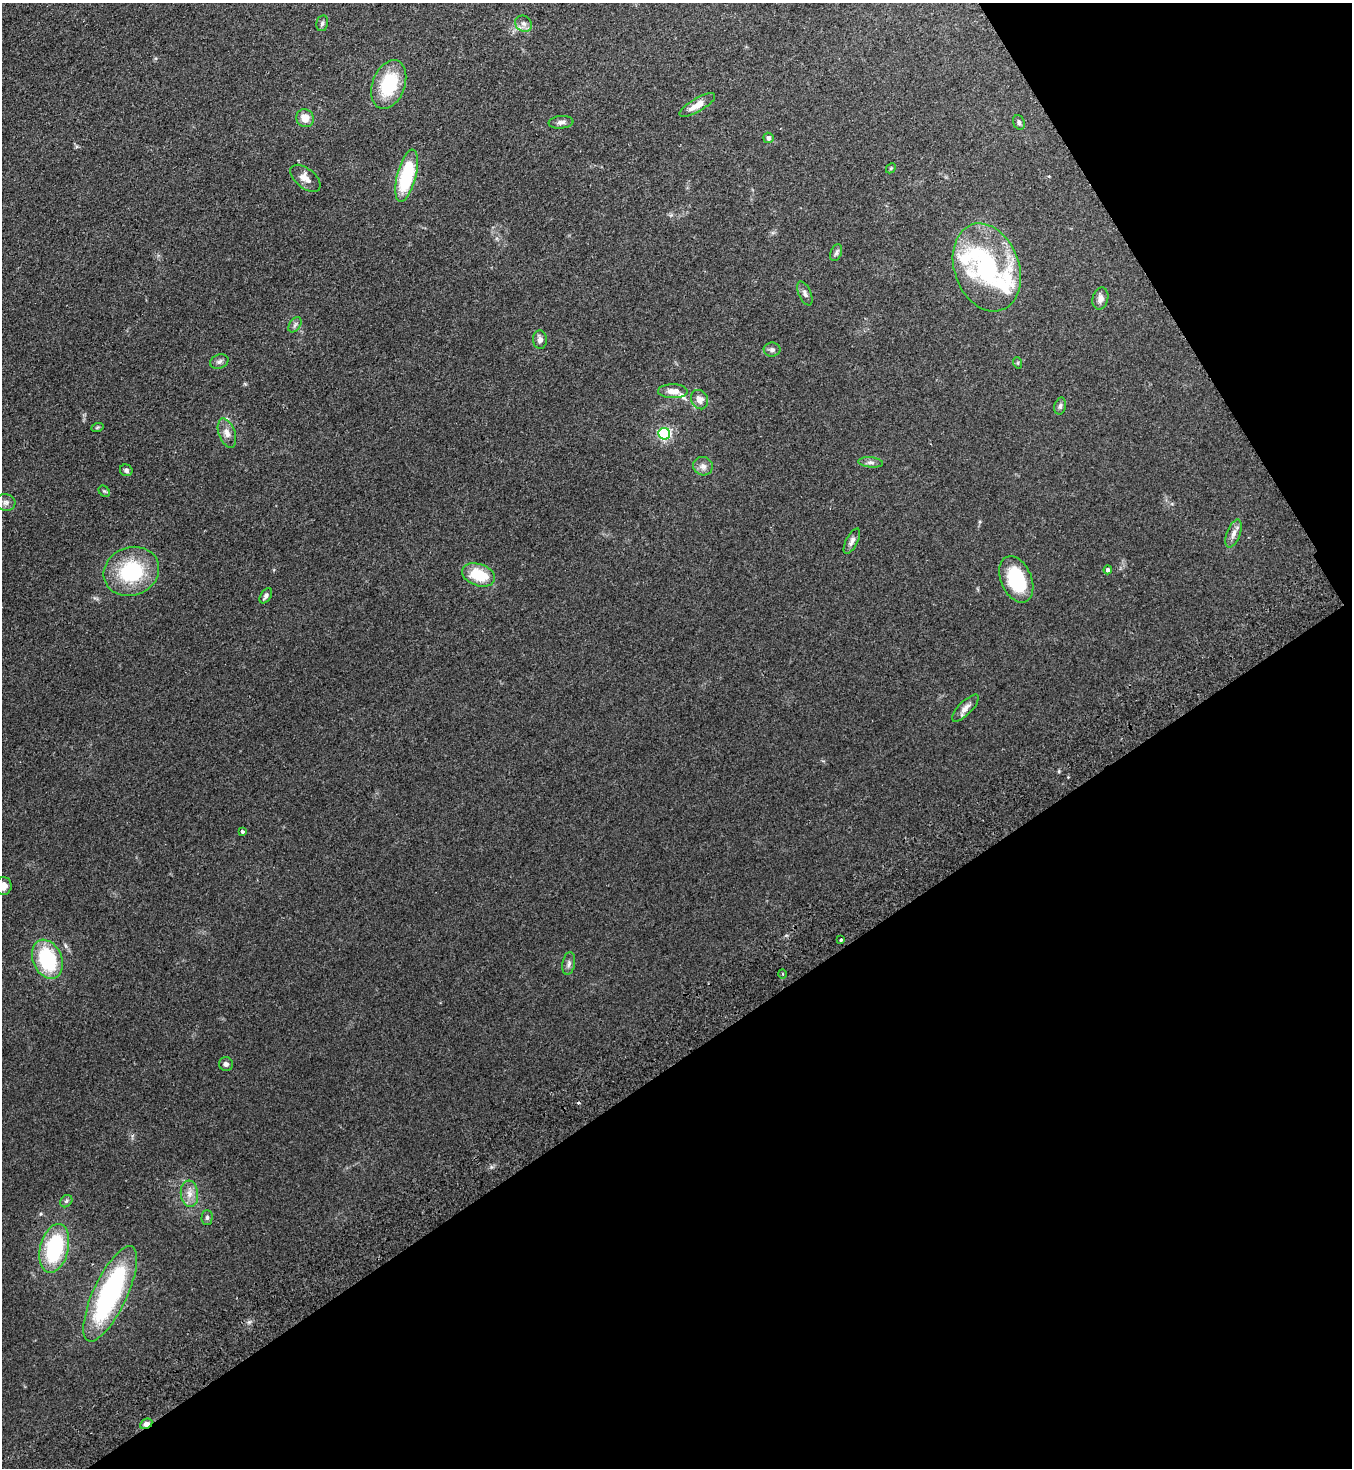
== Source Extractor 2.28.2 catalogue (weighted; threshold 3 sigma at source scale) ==
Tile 12 of 4 x 4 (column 4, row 3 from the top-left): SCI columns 4382-5731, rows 1517-2982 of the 5925 x 5963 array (HDU 1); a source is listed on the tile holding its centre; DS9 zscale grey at full resolution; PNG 1354 x 1470 px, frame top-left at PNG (2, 3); each listed source drawn as its Kron ellipse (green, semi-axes under 4 px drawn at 4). Shown black and unused: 34% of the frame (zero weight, under 2 of 3 exposures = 3% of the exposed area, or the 3 px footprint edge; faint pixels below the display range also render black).
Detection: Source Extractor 2.28.2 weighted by HDU 2 'WHT'; one run over the whole footprint, this tile lists its part. Background 0.091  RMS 0.009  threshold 0.0403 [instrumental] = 3 sigma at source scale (4.5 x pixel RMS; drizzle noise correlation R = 1.50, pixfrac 1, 0.05/0.05 arcsec/px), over >= 5 px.
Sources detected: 58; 1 cosmic-ray / hot-pixel residue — neither listed nor drawn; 5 inside a brighter listed object's ellipse — not listed separately; the other 52 listed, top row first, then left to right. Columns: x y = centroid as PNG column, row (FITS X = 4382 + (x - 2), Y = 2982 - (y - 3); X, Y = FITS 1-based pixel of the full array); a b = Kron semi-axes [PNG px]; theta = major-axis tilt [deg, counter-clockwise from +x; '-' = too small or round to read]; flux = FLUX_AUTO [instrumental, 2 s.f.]
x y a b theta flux
322 23 8 5 78 2.2
524 24 9 7 -41 3.6
389 84 25 16 69 47
697 105 20 6 31 10
305 118 9 8 - 9.3
561 122 12 6 6 3.3
1019 122 7 5 -72 2
768 138 5 5 - 3.1
891 168 5 4 - 1.1
407 176 27 9 76 57
305 178 18 10 -39 8.2
836 253 9 5 71 2.2
987 267 45 32 -70 100
805 293 13 6 -66 3.3
1100 298 11 7 75 4.9
295 325 8 5 54 2.1
540 340 9 7 -87 3.8
772 350 8 7 - 2.7
219 361 9 7 22 2.9
1018 363 6 3 -72 0.98
673 391 15 7 -1 8.4
699 400 10 8 -63 6.7
1060 406 8 5 75 2.5
97 428 6 4 20 1.1
227 433 15 8 -70 6.3
664 434 6 5 - 140
871 462 12 5 -5 2.9
703 466 10 9 - 4.3
126 470 6 5 - 2.4
104 491 6 5 - 1.2
6 502 10 8 -15 3.6
1233 534 15 6 69 5.2
852 541 14 5 62 3.9
1108 570 4 4 - 2.7
131 571 28 24 21 63
478 575 17 11 -18 27
1016 579 24 15 -67 52
266 596 8 5 57 2.8
965 708 18 6 46 5.5
242 831 4 4 - 1.4
4 886 9 8 - 5.9
841 940 3 3 - 1.9
47 959 20 14 -67 61
569 964 11 6 81 2.9
782 974 4 3 - 0.94
226 1064 7 7 - 2.7
189 1194 13 8 -84 7.1
66 1201 7 5 47 1.9
207 1218 7 5 89 2
54 1248 25 14 76 73
110 1294 52 17 65 140
146 1424 6 4 27 4.7
Overlapping masked pixels (flux is a lower limit): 1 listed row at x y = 146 1424
Isophote crosses this tile's border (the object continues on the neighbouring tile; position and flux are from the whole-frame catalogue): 1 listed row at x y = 4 886